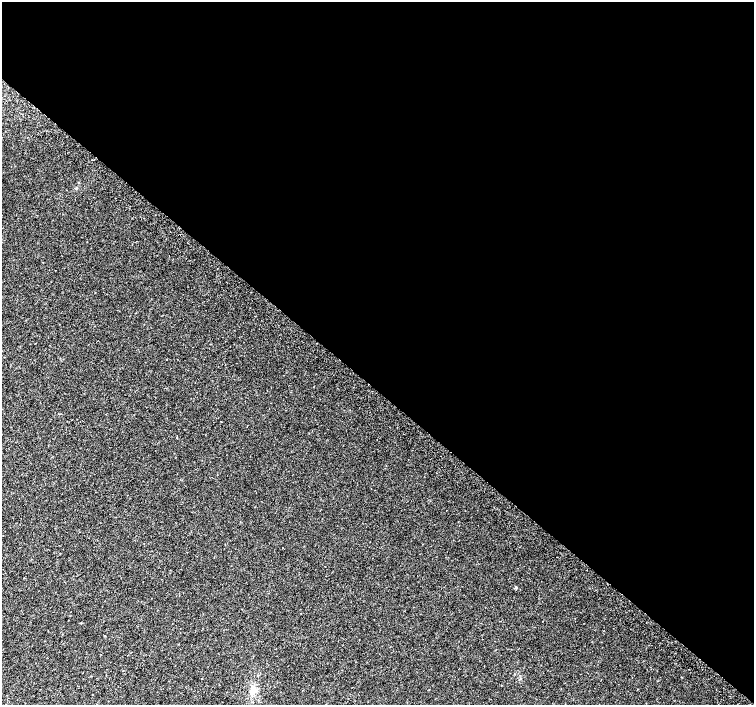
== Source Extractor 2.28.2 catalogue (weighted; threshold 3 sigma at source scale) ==
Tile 3 of 4 x 4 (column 3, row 1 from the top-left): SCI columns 3042-4544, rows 4486-5891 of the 6074 x 6092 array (HDU 1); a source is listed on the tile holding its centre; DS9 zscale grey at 2 x 2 block average (1 PNG px = mean of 2 x 2 image px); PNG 756 x 707 px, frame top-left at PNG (2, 2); no overlay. Shown black and unused: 55% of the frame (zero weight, under 2 of 3 exposures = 2% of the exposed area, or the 3 px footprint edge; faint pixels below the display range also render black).
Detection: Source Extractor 2.28.2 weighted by HDU 2 'WHT'; one run over the whole footprint, this tile lists its part. Background 0.0335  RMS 0.011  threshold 0.0514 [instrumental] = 3 sigma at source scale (4.5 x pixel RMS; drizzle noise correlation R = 1.50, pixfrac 1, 0.0396/0.0396 arcsec/px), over >= 5 px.
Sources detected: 3; all 3 listed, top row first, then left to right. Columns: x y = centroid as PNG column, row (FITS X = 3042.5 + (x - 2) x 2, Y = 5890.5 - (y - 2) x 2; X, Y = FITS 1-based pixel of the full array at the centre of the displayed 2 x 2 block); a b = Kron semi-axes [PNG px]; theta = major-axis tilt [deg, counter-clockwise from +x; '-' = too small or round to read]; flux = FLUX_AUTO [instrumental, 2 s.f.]
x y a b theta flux
557 557 2 2 - 1.9
516 587 2 2 - 4.2
253 690 8 6 83 16